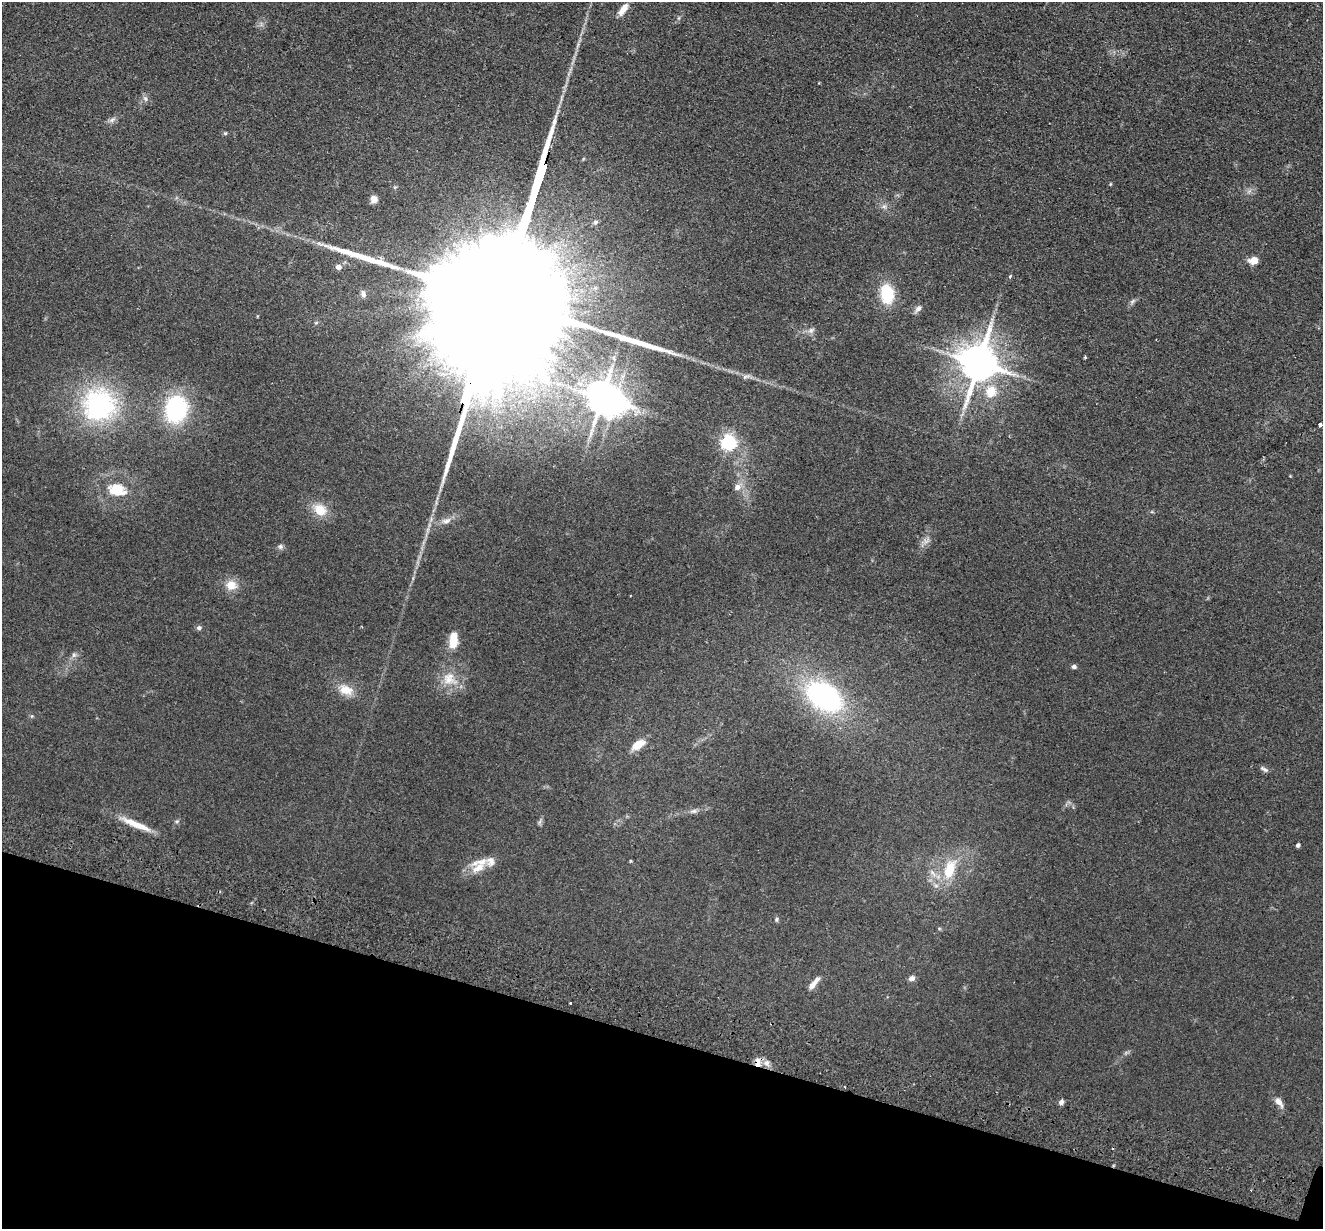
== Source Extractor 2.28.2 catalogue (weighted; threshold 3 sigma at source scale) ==
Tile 15 of 4 x 4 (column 3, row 4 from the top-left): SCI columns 2661-3981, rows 188-1414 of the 5321 x 5409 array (HDU 1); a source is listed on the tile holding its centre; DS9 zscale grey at full resolution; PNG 1325 x 1231 px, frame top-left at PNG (2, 2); no overlay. Shown black and unused: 15% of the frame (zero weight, under 2 of 3 exposures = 3% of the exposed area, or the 3 px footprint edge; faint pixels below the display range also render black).
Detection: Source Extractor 2.28.2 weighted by HDU 2 'WHT'; one run over the whole footprint, this tile lists its part. Background 0.0578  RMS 0.0092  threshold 0.0416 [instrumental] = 3 sigma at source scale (4.5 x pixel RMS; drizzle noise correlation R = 1.50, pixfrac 1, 0.05/0.05 arcsec/px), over >= 5 px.
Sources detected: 63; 4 inside a brighter object's white glare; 2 long thin detections or spike segments (spike, bleed or trail) — not listed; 4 inside a brighter listed object's ellipse — not listed separately; the other 53 listed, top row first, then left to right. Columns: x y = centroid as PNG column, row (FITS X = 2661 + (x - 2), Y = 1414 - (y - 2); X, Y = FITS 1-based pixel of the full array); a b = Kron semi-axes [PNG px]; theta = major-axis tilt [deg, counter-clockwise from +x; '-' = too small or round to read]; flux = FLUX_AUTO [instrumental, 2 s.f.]
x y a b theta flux
623 9 15 6 54 9
145 99 8 5 -69 2.4
112 120 9 6 41 3.1
225 133 5 4 - 1.1
1110 184 5 3 - 0.77
374 199 7 7 - 7
884 207 7 4 1 2.2
595 222 7 6 - 2.5
1253 261 10 7 0 8.2
338 267 6 5 - 4.8
1010 276 3 3 - 2.1
363 294 9 7 -74 3.3
887 294 16 11 -82 42
500 297 155 25 71 160000
1132 301 9 5 38 2.3
918 309 11 6 47 3.4
811 330 8 6 1 3.3
1085 357 3 3 - 1.2
978 363 12 10 74 3100
991 391 5 5 - 37
602 397 9 8 - 1700
99 405 45 44 - 120
176 409 25 21 80 95
1320 424 4 3 - 13
728 442 6 6 - 250
737 487 7 6 - 5.9
116 489 15 12 -1 22
320 510 17 14 -34 16
280 546 7 6 - 2.4
231 585 14 13 - 12
199 628 6 6 - 2.6
453 643 13 10 56 12
74 655 7 6 - 2.6
1074 667 5 5 - 2.6
449 679 18 17 - 18
346 690 19 13 -23 14
824 696 34 22 -32 180
638 745 18 9 32 12
1264 769 12 5 -28 2.6
694 811 10 6 1 3
137 825 40 7 -23 18
1298 845 4 3 - 2.6
630 861 3 3 - 1.3
478 868 21 10 30 14
949 869 27 14 71 29
776 919 6 5 - 1.4
912 978 7 6 - 3.9
812 985 11 7 60 4.8
570 1003 3 3 - 1.7
758 1062 13 7 -89 6.4
766 1063 8 8 - 4.9
1061 1102 7 6 - 3
1279 1102 13 7 -49 6.2
Overlapping masked pixels (flux is a lower limit): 2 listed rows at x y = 500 297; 758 1062
Isophote crosses this tile's border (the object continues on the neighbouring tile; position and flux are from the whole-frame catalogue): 1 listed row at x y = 500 297